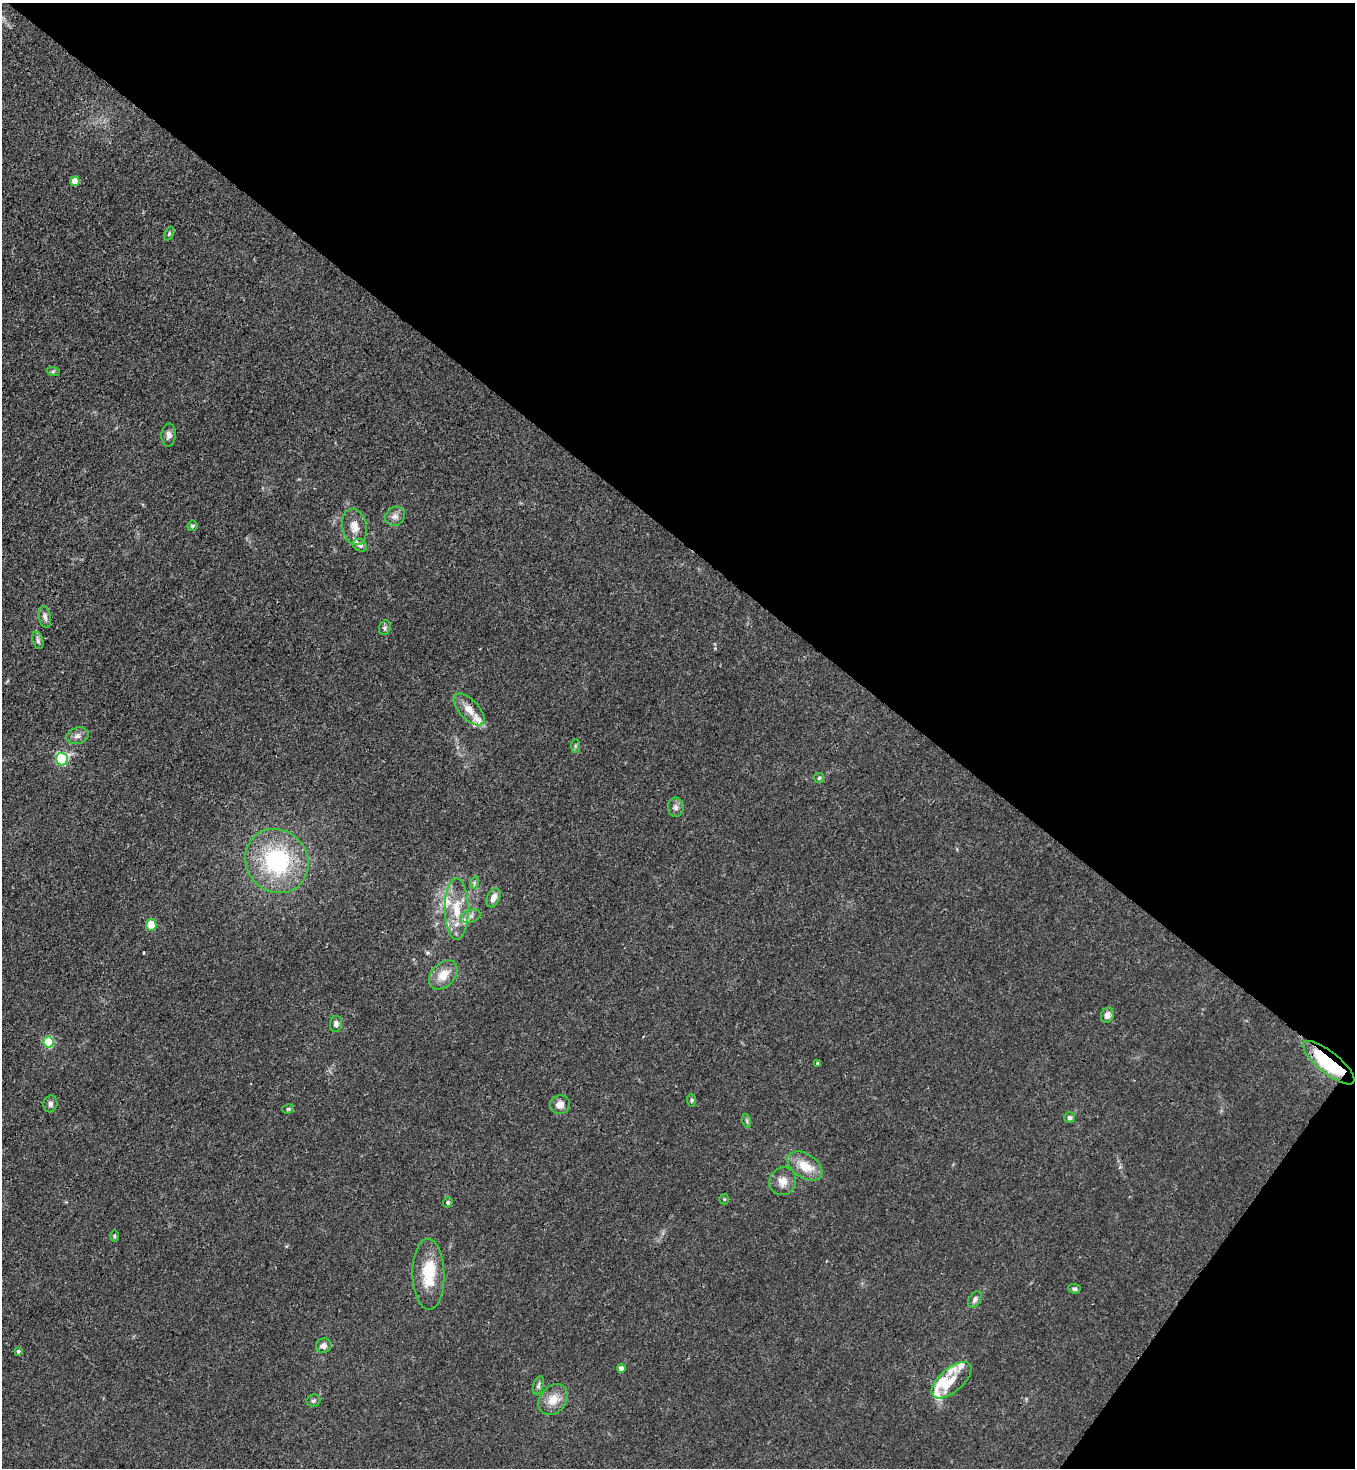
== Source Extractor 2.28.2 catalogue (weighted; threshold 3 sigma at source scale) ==
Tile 8 of 4 x 4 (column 4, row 2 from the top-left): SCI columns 4425-5777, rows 2991-4456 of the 6003 x 5980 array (HDU 1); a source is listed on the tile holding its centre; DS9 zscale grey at full resolution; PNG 1357 x 1470 px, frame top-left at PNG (2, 3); each listed source drawn as its Kron ellipse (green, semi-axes under 4 px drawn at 4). Shown black and unused: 40% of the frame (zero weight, under 3 of 4 exposures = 7% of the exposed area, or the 3 px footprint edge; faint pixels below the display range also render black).
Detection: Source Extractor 2.28.2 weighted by HDU 2 'WHT'; one run over the whole footprint, this tile lists its part. Background 0.0202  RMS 0.0028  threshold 0.0128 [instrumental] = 3 sigma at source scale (4.5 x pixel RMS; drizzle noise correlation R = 1.50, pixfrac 1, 0.05/0.05 arcsec/px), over >= 5 px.
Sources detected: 61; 11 inside a brighter listed object's ellipse — not listed separately; the other 50 listed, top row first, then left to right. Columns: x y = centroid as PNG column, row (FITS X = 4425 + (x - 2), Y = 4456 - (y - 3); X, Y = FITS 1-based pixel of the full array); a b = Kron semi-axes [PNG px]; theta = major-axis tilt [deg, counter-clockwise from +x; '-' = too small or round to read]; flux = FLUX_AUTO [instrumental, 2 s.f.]
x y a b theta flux
75 181 5 4 - 4.7
169 234 7 4 64 0.5
53 371 6 4 -18 0.42
169 435 11 7 86 1.4
395 516 10 9 - 1.6
192 526 5 5 - 0.59
354 527 18 12 -80 3.3
360 545 7 6 - 1
45 617 11 6 -77 1.2
385 628 7 5 71 0.7
38 640 9 5 -74 0.73
469 710 20 9 -46 3.9
77 736 11 8 18 1.5
575 746 7 4 89 0.43
62 759 6 6 - 31
819 778 5 5 - 0.45
676 807 10 7 -89 1.2
277 861 33 30 -49 32
474 883 6 4 73 0.49
493 898 10 6 66 2.1
457 909 31 12 -90 8.3
470 916 10 6 17 1.2
151 925 6 5 - 5.5
443 975 17 11 45 4.6
1107 1015 8 6 68 1.6
336 1024 8 6 85 1
49 1042 5 5 - 24
1329 1063 32 10 -39 25
817 1064 4 3 - 0.4
691 1100 6 4 -86 0.48
50 1104 8 7 - 0.97
560 1105 10 9 - 2.3
288 1109 6 4 14 0.47
1069 1118 5 5 - 0.75
747 1121 7 4 -72 0.5
805 1166 19 12 -33 5.9
783 1181 14 13 - 2.9
724 1199 5 5 - 0.36
448 1202 5 4 - 0.46
114 1236 6 3 -90 0.33
428 1274 35 16 -89 11
1074 1289 6 4 -4 0.6
975 1299 9 5 57 1
324 1346 8 7 - 1.6
18 1351 3 3 - 0.44
621 1369 4 4 - 2
951 1380 24 11 41 4.6
538 1385 10 5 73 0.79
553 1400 17 13 50 4.3
314 1401 7 6 - 0.57
Overlapping masked pixels (flux is a lower limit): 1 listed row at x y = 1329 1063